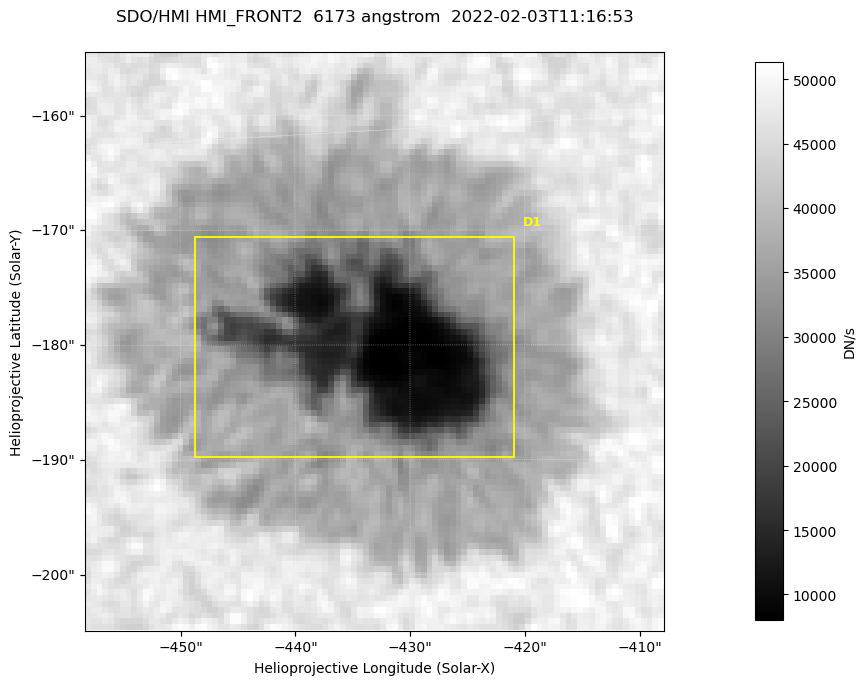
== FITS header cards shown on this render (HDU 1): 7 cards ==
TELESCOP= 'SDO/HMI '           / Telescope
INSTRUME= 'HMI_FRONT2'         / For HMI: HMI_SIDE1, HMI_FRONT2, or HMI_COMBINED
WAVELNTH=                6173. / [angstrom] Wavelength
DATE-OBS= '2022-02-03T11:16:53.400' / [ISO] Observation date {DATE__OBS}
CTYPE1  = 'HPLN-TAN'           / CTYPE1: HPLN
CTYPE2  = 'HPLT-TAN'           / CTYPE2: HPLT
BUNIT   = 'DN/s    '           / Physical Units

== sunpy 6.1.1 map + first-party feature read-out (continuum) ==
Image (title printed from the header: SDO/HMI HMI_FRONT2  6173 angstrom  2022-02-03T11:16:53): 100 x 100 px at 0.504 arcsec/px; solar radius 973 arcsec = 1931 px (partial field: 0.1% of the solar disc is inside the frame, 100% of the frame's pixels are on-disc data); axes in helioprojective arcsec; data unit DN/s (BUNIT, on the colour bar)
Orientation: roll -0.0702 deg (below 1 deg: not rotated)
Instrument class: CONTINUUM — white-light / continuum photospheric image (CONTENT/OBS_TYPE)
Dark features (sunspots / pores): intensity divided by the frame's on-disc median (partial field: no limb-darkening profile); reference = the frame's on-disc median (the 8%-of-disc-diameter window exceeds this field); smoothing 3 px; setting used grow <= 0.75, no closing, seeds <= 0.75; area >= 9 px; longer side >= 3 px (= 1.5 arcsec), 3 px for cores <= 0.7; partial field; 1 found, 1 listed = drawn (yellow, D1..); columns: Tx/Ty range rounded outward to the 2 arcsec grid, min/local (2 s.f., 1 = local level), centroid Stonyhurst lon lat
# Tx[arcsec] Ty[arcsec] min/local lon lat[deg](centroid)
D1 -450..-420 -190..-170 0.17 -27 -16